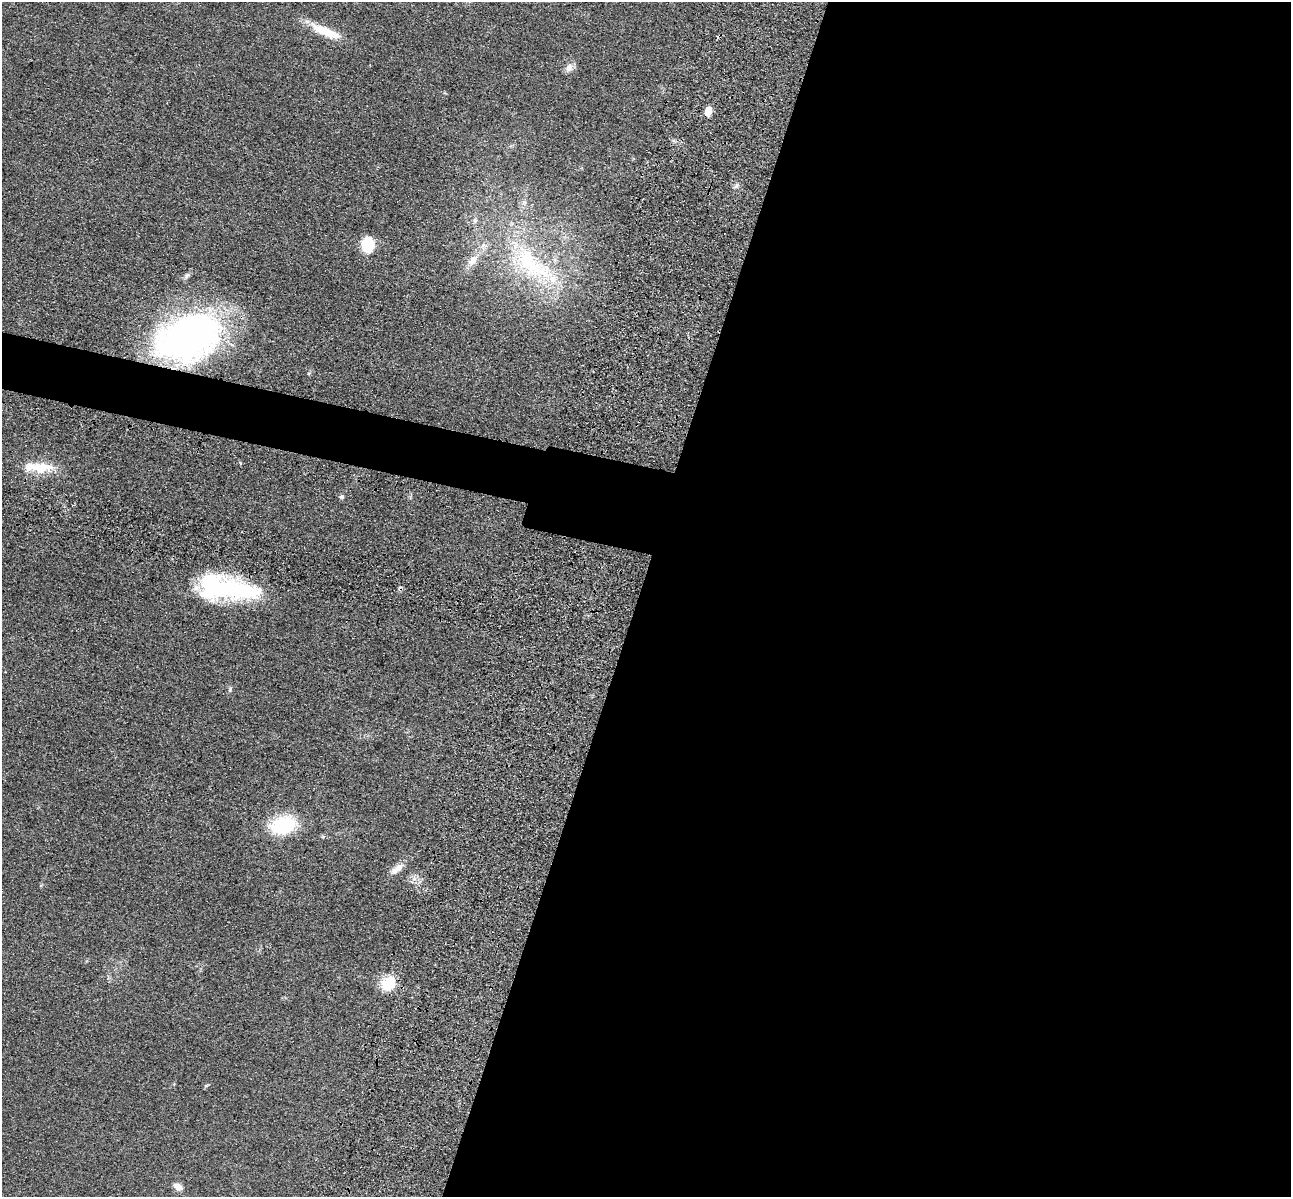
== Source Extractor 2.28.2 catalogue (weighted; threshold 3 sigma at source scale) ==
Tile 12 of 4 x 4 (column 4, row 3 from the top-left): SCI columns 4040-5328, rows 1591-2785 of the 5350 x 5365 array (HDU 1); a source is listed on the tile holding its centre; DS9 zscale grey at full resolution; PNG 1293 x 1199 px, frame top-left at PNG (2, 2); no overlay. Shown black and unused: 54% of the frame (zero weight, under 3 of 4 exposures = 9% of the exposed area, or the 3 px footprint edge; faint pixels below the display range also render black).
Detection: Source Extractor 2.28.2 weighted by HDU 2 'WHT'; one run over the whole footprint, this tile lists its part. Background 0.0476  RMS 0.0084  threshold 0.0377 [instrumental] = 3 sigma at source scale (4.5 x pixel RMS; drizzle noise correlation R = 1.50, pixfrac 1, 0.05/0.05 arcsec/px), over >= 5 px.
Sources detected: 22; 1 inside a brighter object's white glare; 1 cosmic-ray / hot-pixel residue — not listed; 3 inside a brighter listed object's ellipse — not listed separately; the other 17 listed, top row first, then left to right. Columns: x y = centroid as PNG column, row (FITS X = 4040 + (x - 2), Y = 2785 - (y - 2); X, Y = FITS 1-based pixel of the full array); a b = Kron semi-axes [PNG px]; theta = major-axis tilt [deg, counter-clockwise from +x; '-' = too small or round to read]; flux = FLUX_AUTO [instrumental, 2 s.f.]
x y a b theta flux
326 32 40 11 -22 23
569 67 12 8 59 4.9
708 111 10 7 79 6.8
736 186 9 4 55 1.9
366 244 16 12 51 21
473 260 17 9 44 8.8
532 264 75 29 -40 100
187 275 9 6 49 2.4
188 338 68 45 20 320
39 467 36 15 1 22
342 497 6 5 - 1.6
232 588 66 23 -9 95
230 689 8 5 65 1.5
283 825 24 16 13 54
397 869 21 8 39 7.5
388 984 20 15 45 19
178 1187 10 7 -36 6.1
Overlapping masked pixels (flux is a lower limit): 2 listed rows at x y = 188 338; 232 588
Unlisted compact peaks at least as high as the median listed source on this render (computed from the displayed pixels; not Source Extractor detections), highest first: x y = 240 463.